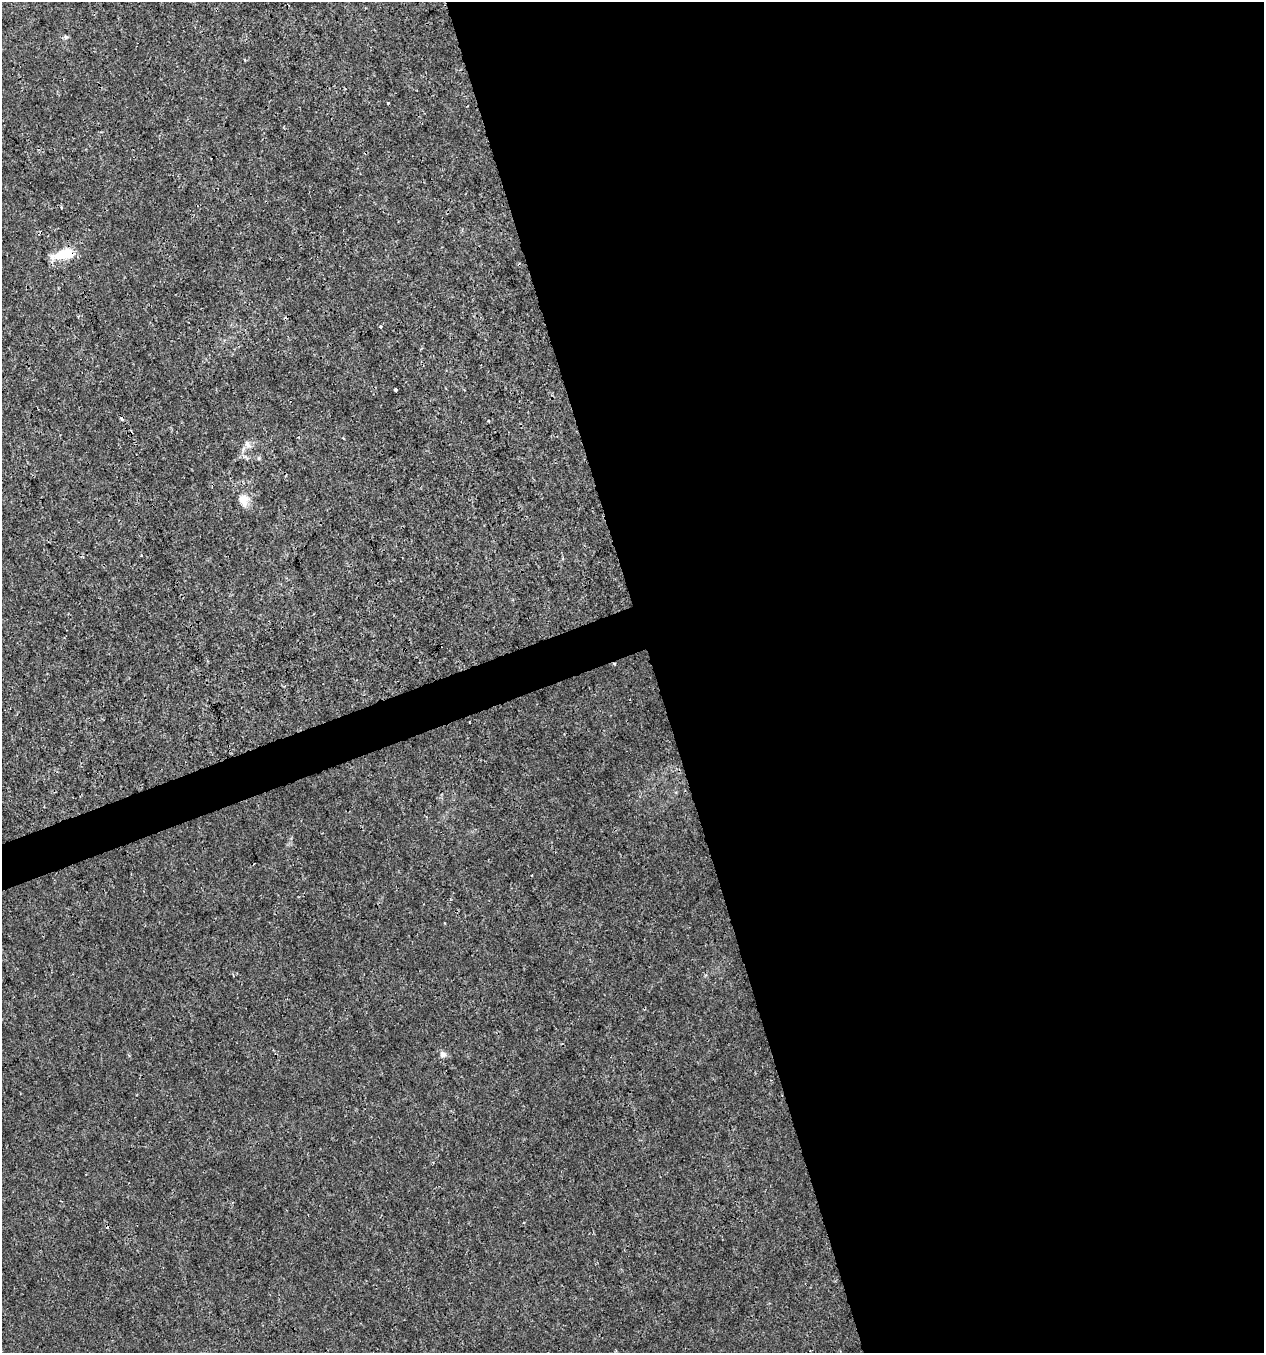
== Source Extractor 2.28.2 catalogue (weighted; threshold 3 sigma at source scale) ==
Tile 8 of 4 x 4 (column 4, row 2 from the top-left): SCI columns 3908-5169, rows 2704-4054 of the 5236 x 5408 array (HDU 1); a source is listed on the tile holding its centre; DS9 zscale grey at full resolution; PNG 1266 x 1355 px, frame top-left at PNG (2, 2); no overlay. Shown black and unused: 50% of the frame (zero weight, under 3 of 4 exposures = <1% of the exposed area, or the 3 px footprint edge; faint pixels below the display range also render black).
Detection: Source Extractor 2.28.2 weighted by HDU 2 'WHT'; one run over the whole footprint, this tile lists its part. Background 6.55e-04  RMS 8.6e-04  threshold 0.00388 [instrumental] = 3 sigma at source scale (4.5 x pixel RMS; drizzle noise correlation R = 1.50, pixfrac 1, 0.0396/0.0396 arcsec/px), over >= 5 px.
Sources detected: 15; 5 cosmic-ray / hot-pixel residue — not listed; the other 10 listed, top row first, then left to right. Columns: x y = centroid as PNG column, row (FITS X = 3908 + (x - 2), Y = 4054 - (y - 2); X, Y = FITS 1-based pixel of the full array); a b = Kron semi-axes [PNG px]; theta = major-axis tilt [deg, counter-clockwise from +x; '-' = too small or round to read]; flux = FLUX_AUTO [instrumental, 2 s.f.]
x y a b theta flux
66 37 6 5 - 0.16
245 60 4 3 - 0.066
388 103 3 3 - 0.068
65 254 24 11 13 2.2
396 390 3 3 - 0.33
488 421 3 3 - 0.099
247 444 11 7 -67 0.37
244 500 13 11 -84 0.99
141 555 3 3 - 0.079
443 1054 8 7 - 0.35
Overlapping masked pixels (flux is a lower limit): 1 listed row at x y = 65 254
Unlisted compact peaks at least as high as the median listed source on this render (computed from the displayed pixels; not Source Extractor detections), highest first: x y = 259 458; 380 326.